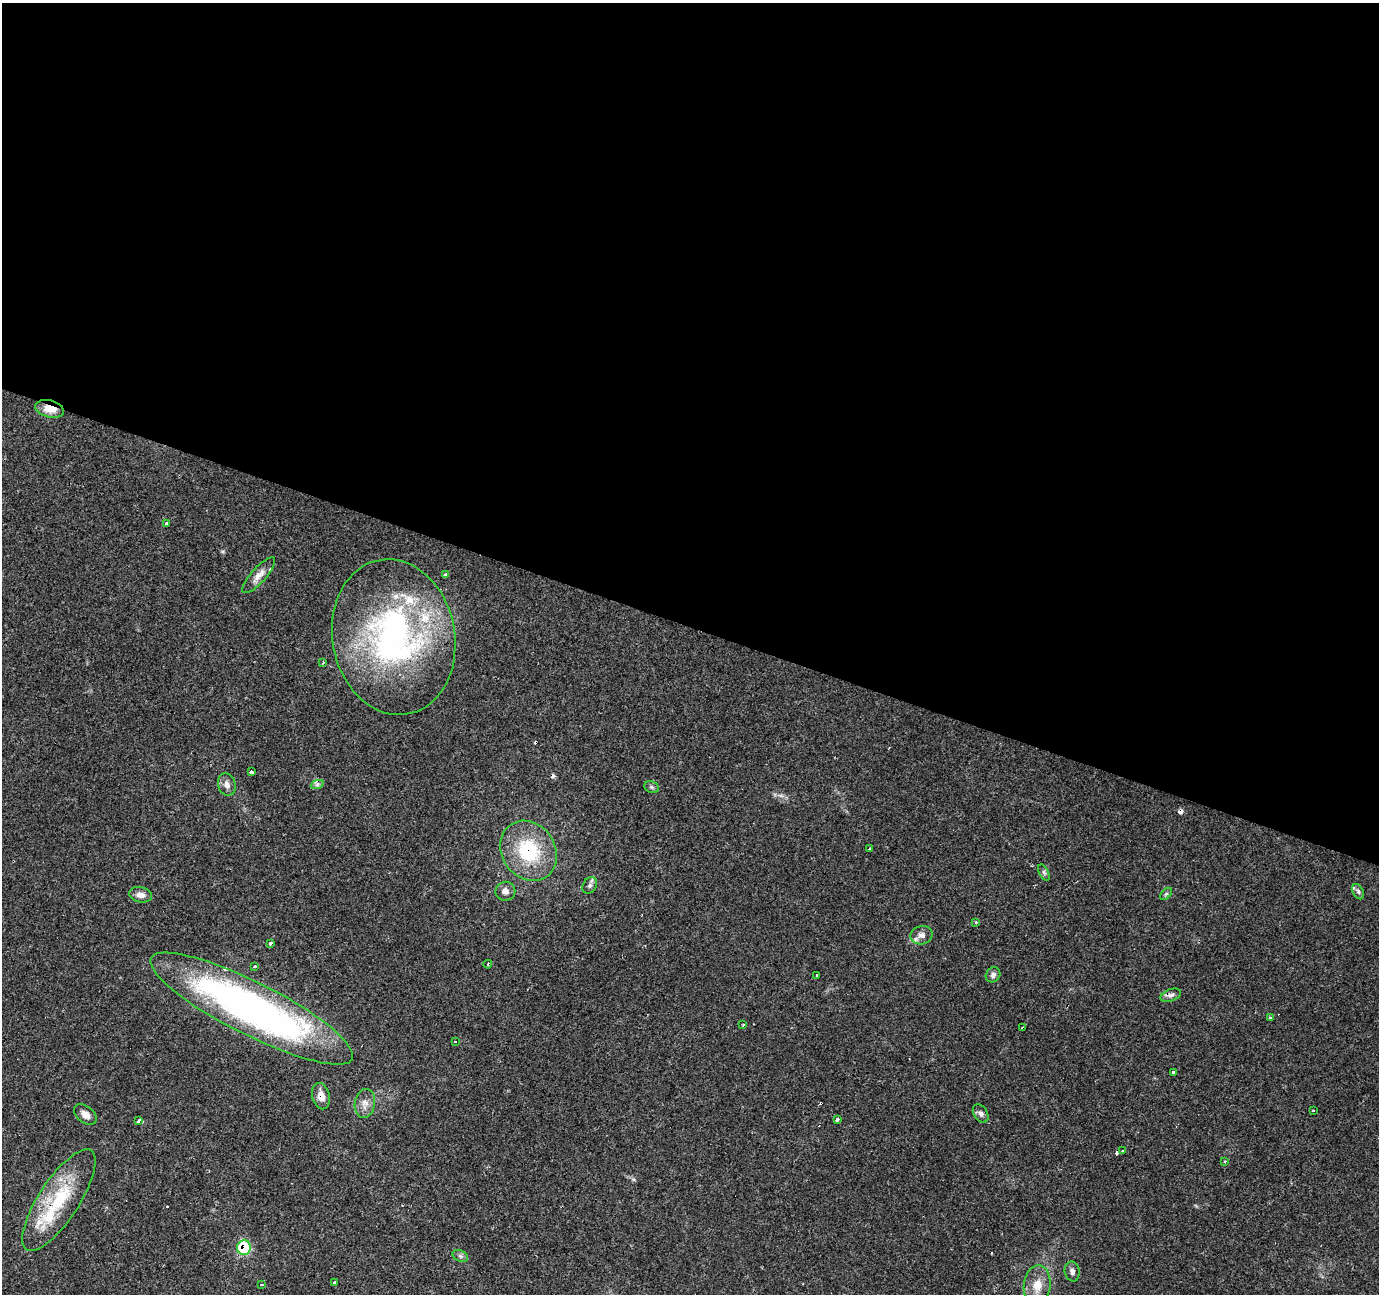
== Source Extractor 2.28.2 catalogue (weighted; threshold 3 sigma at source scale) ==
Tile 3 of 4 x 4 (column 3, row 1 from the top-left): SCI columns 2754-4130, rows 4083-5374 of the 5510 x 5647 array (HDU 1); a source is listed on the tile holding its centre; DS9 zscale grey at full resolution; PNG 1381 x 1296 px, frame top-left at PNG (2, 3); each listed source drawn as its Kron ellipse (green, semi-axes under 4 px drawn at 4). Shown black and unused: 48% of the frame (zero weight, under 3 of 4 exposures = <1% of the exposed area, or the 3 px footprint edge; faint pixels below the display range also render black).
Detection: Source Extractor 2.28.2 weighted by HDU 2 'WHT'; one run over the whole footprint, this tile lists its part. Background 0.0565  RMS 0.0043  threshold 0.0191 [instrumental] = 3 sigma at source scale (4.5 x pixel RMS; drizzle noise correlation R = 1.50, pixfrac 1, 0.0396/0.0396 arcsec/px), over >= 5 px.
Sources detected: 62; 7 cosmic-ray / hot-pixel residue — neither listed nor drawn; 7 inside a brighter listed object's ellipse — not listed separately; the other 48 listed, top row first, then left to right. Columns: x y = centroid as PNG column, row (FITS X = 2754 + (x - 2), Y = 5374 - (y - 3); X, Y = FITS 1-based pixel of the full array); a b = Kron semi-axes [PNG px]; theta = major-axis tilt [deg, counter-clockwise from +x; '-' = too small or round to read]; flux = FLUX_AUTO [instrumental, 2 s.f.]
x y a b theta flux
50 409 15 8 -13 5.3
167 523 4 3 - 1.9
259 575 23 7 48 3.5
445 575 3 3 - 1.1
394 637 78 61 -79 120
323 662 4 3 - 0.45
251 772 3 3 - 6.2
227 784 11 8 -75 2.4
317 785 7 4 20 0.9
652 787 7 5 -22 0.93
870 849 3 2 - 0.71
528 851 32 26 -56 28
1044 872 9 4 -63 0.95
590 885 9 6 58 1.2
505 891 10 9 - 2.2
1358 892 8 5 -63 1
1166 894 7 4 44 0.72
140 895 12 7 -13 2.4
976 922 3 3 - 0.65
922 935 11 9 14 2.8
271 943 4 3 - 2.3
488 964 4 2 - 0.64
255 966 3 3 - 1.1
817 975 3 3 - 0.46
993 975 8 7 - 1.4
1171 995 10 6 20 1.6
252 1008 113 26 -27 200
1270 1018 3 3 - 0.71
743 1025 4 3 - 0.5
1023 1028 4 3 - 1.8
455 1041 3 2 - 0.28
1173 1072 3 3 - 1.5
321 1096 13 8 -77 4
365 1103 14 10 80 3.4
1313 1110 3 2 - 0.73
981 1113 10 7 -57 1.5
85 1114 13 8 -39 2.8
837 1119 4 3 - 2.7
139 1121 4 3 - 7.2
1122 1151 3 2 - 0.48
1225 1161 3 3 - 0.84
59 1200 59 20 57 27
244 1247 7 6 - 24
460 1256 8 5 -25 1.1
1072 1271 10 7 -79 1.7
334 1283 3 3 - 1.6
261 1285 3 3 - 2.6
1037 1285 20 13 85 7.1
Overlapping masked pixels (flux is a lower limit): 7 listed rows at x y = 50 409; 528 851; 252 1008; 1023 1028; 321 1096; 59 1200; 244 1247